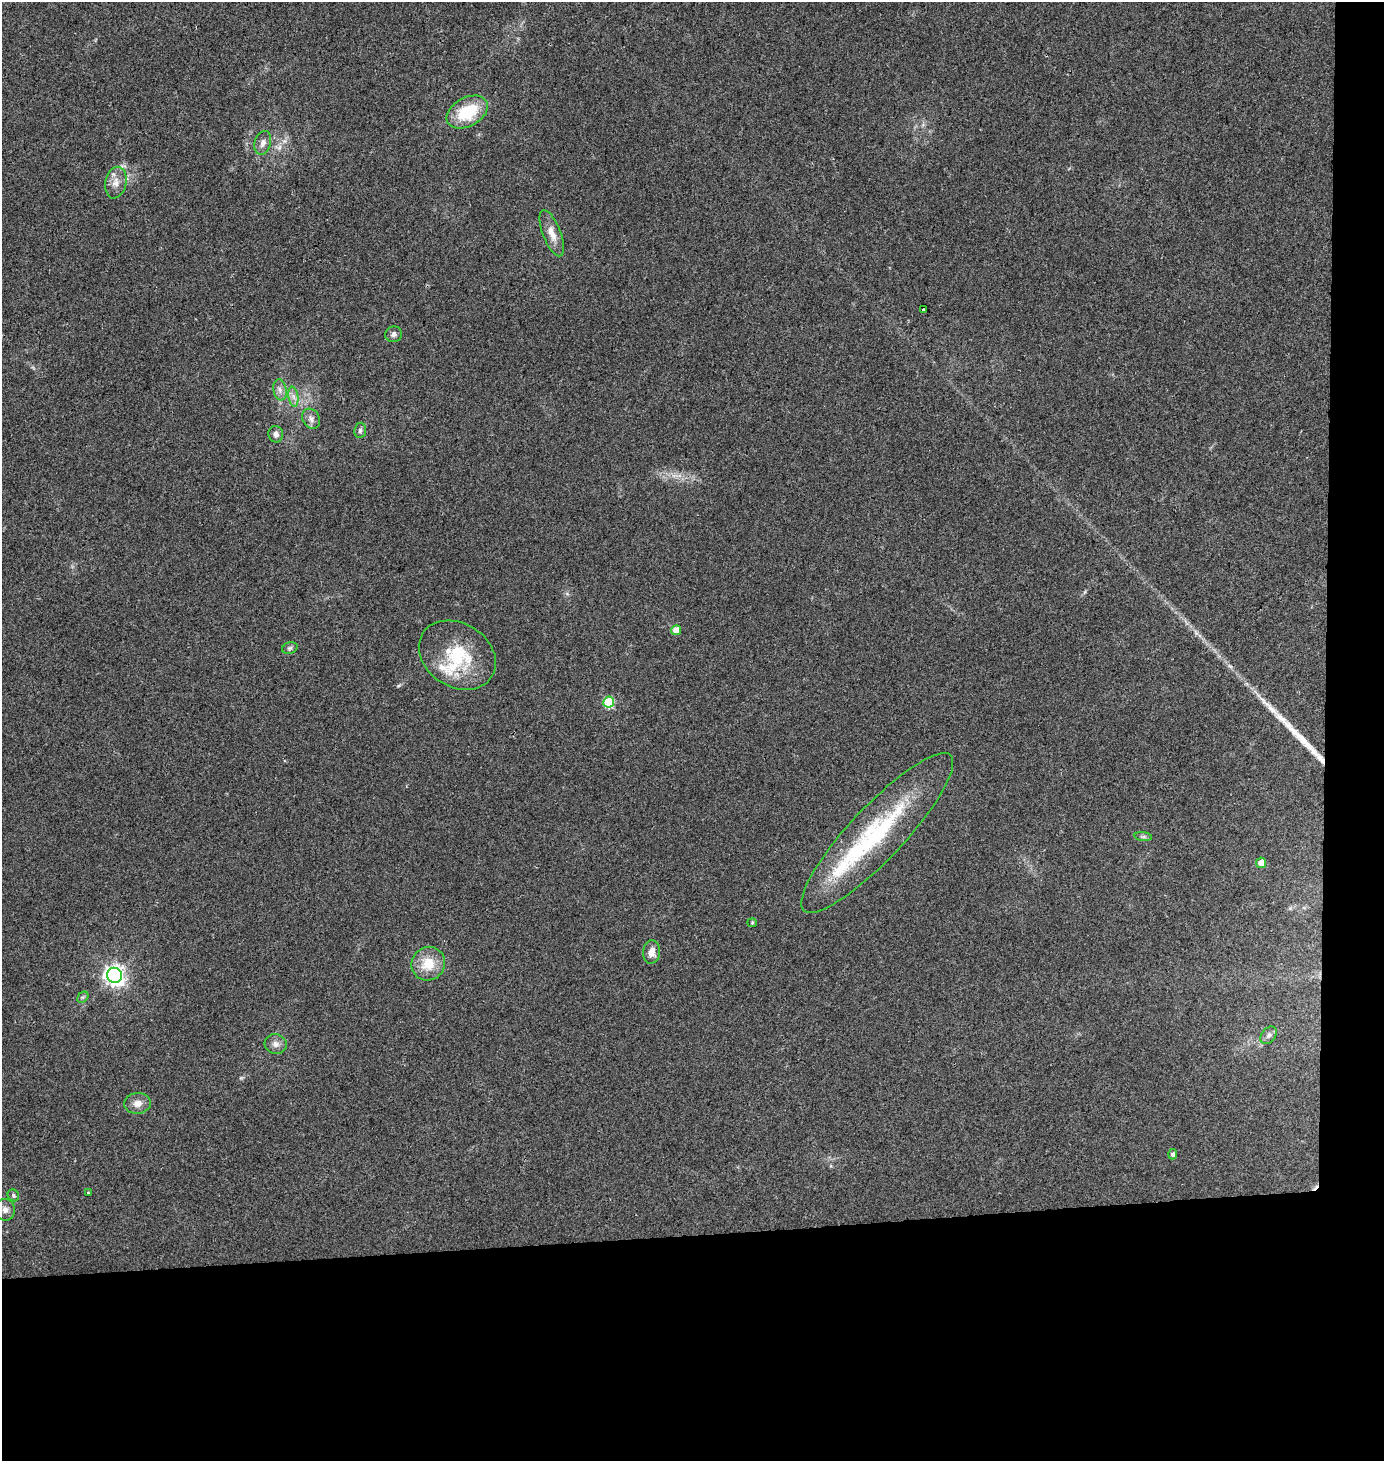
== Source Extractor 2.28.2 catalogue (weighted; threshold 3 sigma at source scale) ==
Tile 9 of 3 x 3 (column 3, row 3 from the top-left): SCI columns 2771-4152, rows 18-1476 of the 4152 x 4411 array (HDU 1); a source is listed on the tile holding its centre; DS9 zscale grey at full resolution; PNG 1386 x 1463 px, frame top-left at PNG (2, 2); each listed source drawn as its Kron ellipse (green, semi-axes under 4 px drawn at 4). Shown black and unused: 19% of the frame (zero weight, under 2 of 3 exposures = <1% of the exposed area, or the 3 px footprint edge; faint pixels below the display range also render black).
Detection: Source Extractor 2.28.2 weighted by HDU 2 'WHT'; one run over the whole footprint, this tile lists its part. Background 0.0538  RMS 0.007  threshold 0.0317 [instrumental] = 3 sigma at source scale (4.5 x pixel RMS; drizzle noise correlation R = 1.50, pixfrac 1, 0.0396/0.0396 arcsec/px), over >= 5 px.
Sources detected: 36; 1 inside a brighter object's white glare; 1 cosmic-ray / hot-pixel residue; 2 long thin detections or spike segments (spike, bleed or trail) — neither listed nor drawn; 2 inside a brighter listed object's ellipse — not listed separately; the other 30 listed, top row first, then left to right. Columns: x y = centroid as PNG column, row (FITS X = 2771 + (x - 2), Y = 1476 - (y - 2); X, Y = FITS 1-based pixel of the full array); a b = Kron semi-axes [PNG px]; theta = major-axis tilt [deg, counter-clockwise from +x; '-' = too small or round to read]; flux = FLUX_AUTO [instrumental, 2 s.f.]
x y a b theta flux
467 112 22 14 29 30
263 143 12 8 74 4
116 183 16 10 78 6.8
552 233 24 9 -69 8.3
923 310 4 3 - 3.8
394 334 8 8 - 2.2
280 390 10 6 -80 3.3
293 397 10 5 -81 3
311 419 10 8 -59 3.4
360 430 7 6 - 1.9
276 434 8 7 - 3.2
676 630 5 5 - 7.7
290 648 8 5 18 1.6
457 655 41 31 -32 42
609 702 5 5 - 44
877 833 107 26 47 100
1143 837 9 4 -8 1.6
1261 863 5 5 - 6.2
752 923 5 4 - 0.76
652 952 11 8 85 6
428 964 17 16 - 17
114 975 8 7 - 380
83 997 6 5 - 1.3
1269 1035 10 6 50 2.7
276 1044 11 10 - 4.1
138 1103 13 10 5 5.7
1173 1154 5 4 - 2
88 1192 3 3 - 1
13 1195 6 5 - 1.3
5 1210 11 9 -78 3.9